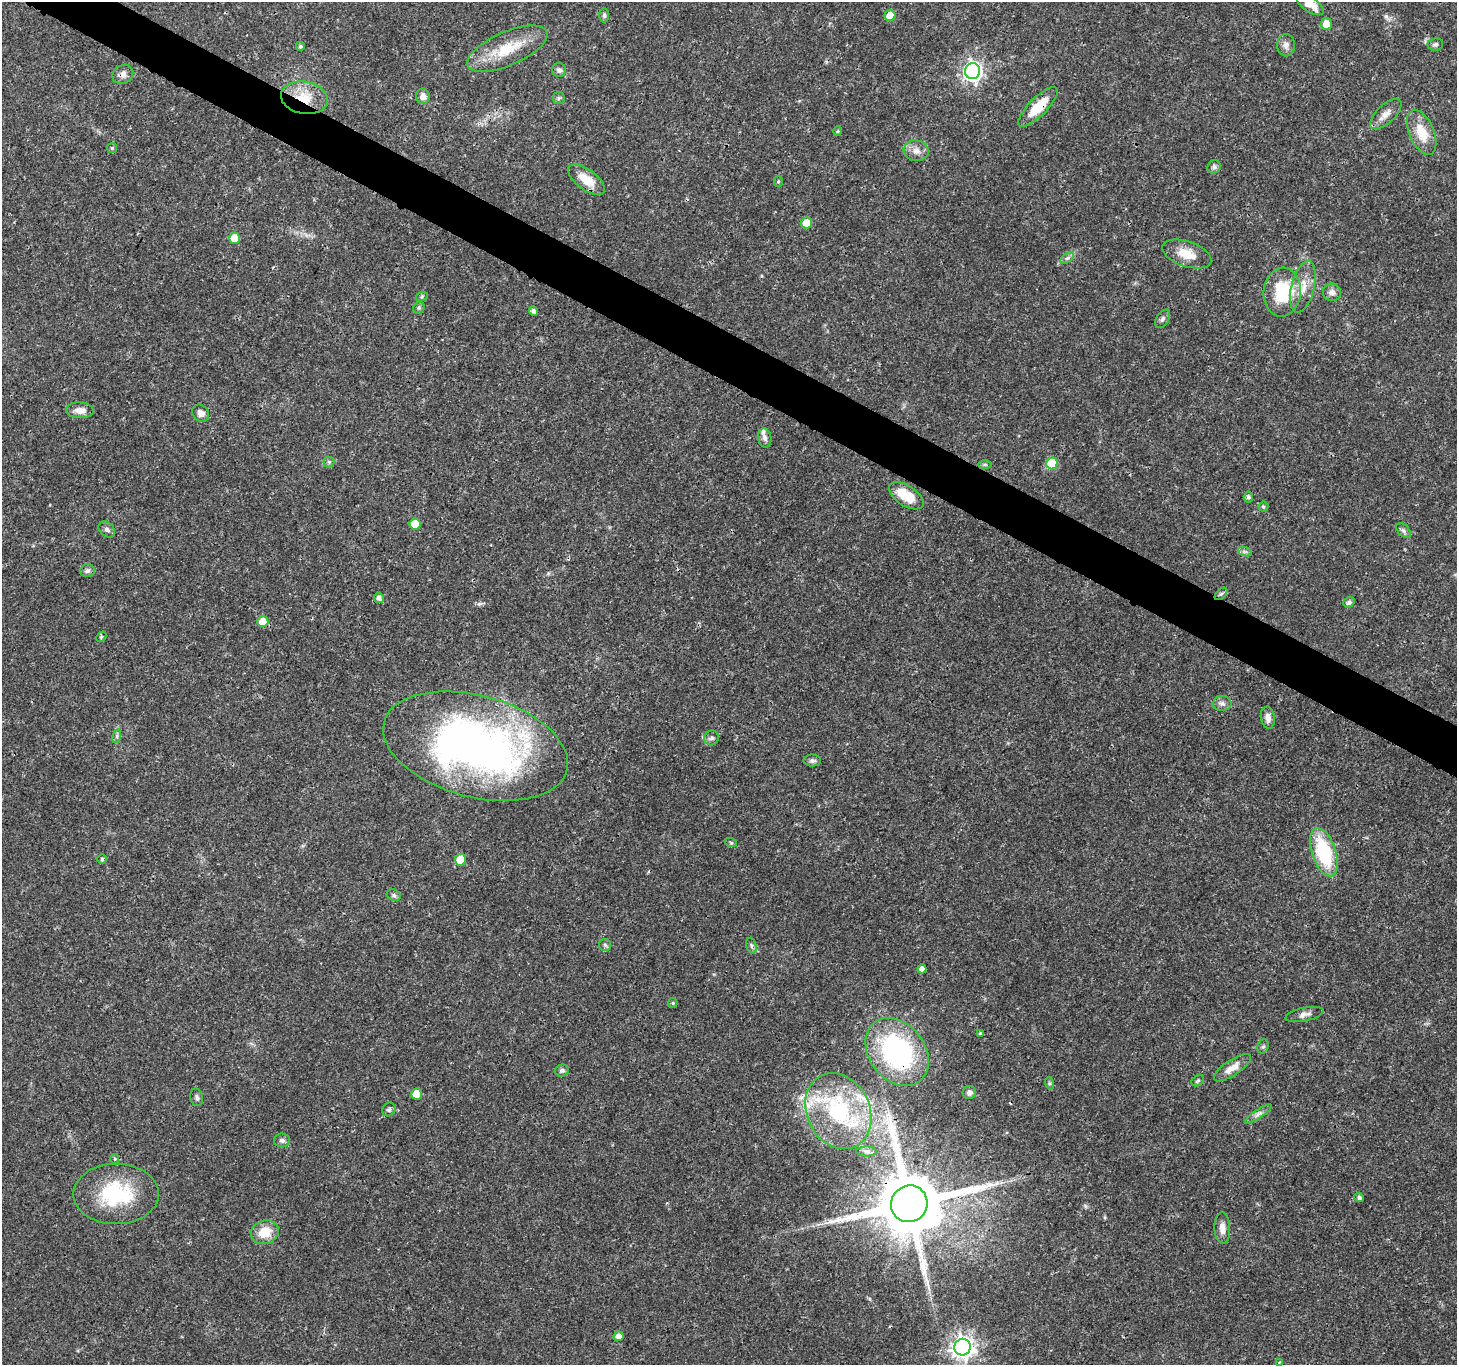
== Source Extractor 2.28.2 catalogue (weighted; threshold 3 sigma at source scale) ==
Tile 11 of 4 x 4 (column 3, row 3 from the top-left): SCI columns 2916-4370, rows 1562-2924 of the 5835 x 5916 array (HDU 1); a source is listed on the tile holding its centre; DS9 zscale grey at full resolution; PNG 1459 x 1367 px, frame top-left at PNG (2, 2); each listed source drawn as its Kron ellipse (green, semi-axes under 4 px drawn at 4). Shown black and unused: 4% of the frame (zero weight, under 3 of 4 exposures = <1% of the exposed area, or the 3 px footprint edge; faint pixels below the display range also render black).
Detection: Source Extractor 2.28.2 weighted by HDU 2 'WHT'; one run over the whole footprint, this tile lists its part. Background 0.0187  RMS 0.0017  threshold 0.00782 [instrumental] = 3 sigma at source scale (4.5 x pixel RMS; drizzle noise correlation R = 1.50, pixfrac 1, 0.0396/0.0396 arcsec/px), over >= 5 px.
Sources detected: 96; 2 cosmic-ray / hot-pixel residue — neither listed nor drawn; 1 inside a brighter listed object's ellipse — not listed separately; the other 93 listed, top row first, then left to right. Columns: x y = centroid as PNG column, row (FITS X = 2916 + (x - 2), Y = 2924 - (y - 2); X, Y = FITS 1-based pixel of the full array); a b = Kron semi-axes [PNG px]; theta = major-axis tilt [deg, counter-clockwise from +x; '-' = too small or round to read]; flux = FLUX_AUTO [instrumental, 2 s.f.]
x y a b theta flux
1310 4 16 7 -36 2.7
604 15 7 5 -90 0.35
890 15 5 5 - 2.2
1326 24 6 5 - 2.2
1435 44 8 6 6 0.45
1286 45 11 9 -90 0.91
300 46 4 4 - 0.37
507 49 43 16 24 6.4
559 70 7 7 - 0.54
972 71 8 7 - 81
123 74 11 9 34 0.97
423 96 8 6 -80 0.93
304 98 23 16 -10 5
559 98 6 5 - 0.31
1038 107 26 9 45 4.9
1386 114 20 9 44 1.6
838 131 5 3 - 0.17
1422 132 24 12 -67 4.3
112 148 5 5 - 0.28
916 151 12 10 -8 1.3
1214 167 7 6 - 0.5
587 180 22 10 -36 3.6
778 182 5 4 - 0.24
806 223 5 5 - 3.8
234 238 5 5 - 3.3
1187 254 25 12 -19 3.5
1067 258 8 4 36 0.44
1303 287 26 11 76 3
1282 292 24 18 85 9.4
1332 292 9 9 - 0.88
422 296 6 4 19 0.27
419 308 6 5 - 0.32
534 311 5 4 - 0.71
1162 319 10 6 56 0.51
80 410 14 8 -3 1.5
201 413 9 8 - 0.99
765 438 9 6 -81 0.72
329 462 5 5 - 0.28
1052 463 6 6 - 8.8
985 464 7 4 -1 0.29
906 496 19 10 -32 4.8
1248 497 5 5 - 0.47
1263 507 5 5 - 0.31
415 524 5 5 - 3.3
107 529 9 6 -42 0.61
1404 531 9 5 -46 0.52
1245 552 7 4 -18 0.41
87 571 7 6 - 0.54
1221 594 7 4 44 0.35
379 598 5 4 - 0.69
1349 602 6 5 - 0.63
263 622 5 5 - 3
101 637 6 4 47 0.26
1222 704 9 7 8 0.66
1268 718 11 7 -81 1
117 736 7 4 73 0.34
712 738 7 7 - 0.48
475 746 94 51 -15 95
812 761 9 6 0 0.51
731 843 6 4 -19 0.24
1324 852 25 12 -71 12
102 859 4 4 - 0.23
460 860 6 5 - 3.8
394 895 7 5 -23 0.37
605 945 6 6 - 0.35
751 946 8 5 -72 0.38
922 969 4 4 - 0.91
673 1003 5 4 - 0.23
1304 1014 19 6 12 0.97
980 1033 4 3 - 0.32
1263 1046 7 5 66 0.35
897 1052 37 28 -52 29
1232 1068 21 7 34 1.9
562 1071 7 6 - 0.42
1198 1081 7 5 35 0.3
1049 1083 6 4 -72 0.29
969 1092 6 6 - 0.7
417 1094 5 5 - 3.3
197 1097 9 6 -76 0.51
389 1109 7 6 - 0.41
838 1111 39 31 -64 16
1258 1114 16 4 34 0.71
282 1140 8 7 - 0.51
867 1151 10 5 0 0.57
115 1159 5 4 - 0.25
116 1194 43 30 0 14
1359 1197 5 4 - 0.48
909 1204 18 18 - 1900
1222 1228 15 8 -88 1.3
265 1232 14 11 18 3.5
619 1336 5 5 - 1.1
962 1347 8 8 - 130
1279 1363 4 3 - 0.17
Overlapping masked pixels (flux is a lower limit): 5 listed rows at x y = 123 74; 304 98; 1038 107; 897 1052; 909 1204
Isophote crosses this tile's border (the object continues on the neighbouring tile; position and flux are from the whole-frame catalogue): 1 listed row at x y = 1310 4